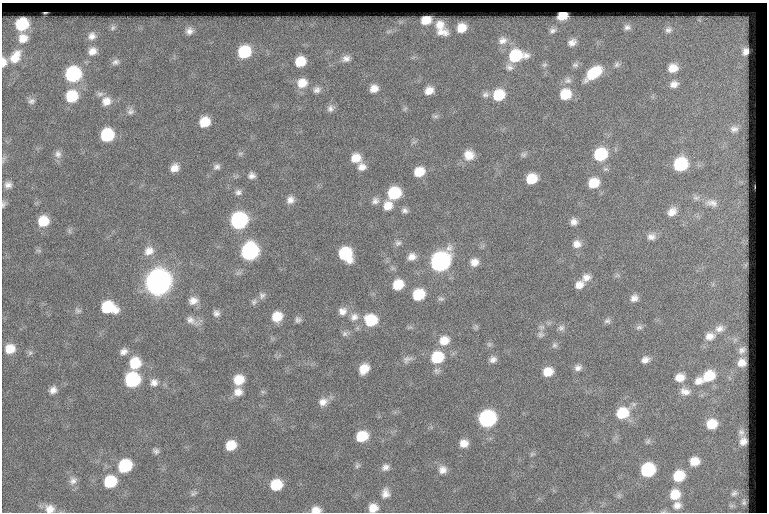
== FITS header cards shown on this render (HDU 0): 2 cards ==
NAXIS1  =                  765
NAXIS2  =                  510

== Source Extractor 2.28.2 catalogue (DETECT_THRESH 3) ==
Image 765 x 510 px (HDU 0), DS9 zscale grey, 1 PNG px = 1 image px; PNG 769 x 514 px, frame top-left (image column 1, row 510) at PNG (2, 3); no overlay
Background 55.7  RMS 6.6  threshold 19.9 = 3 sigma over >= 5 px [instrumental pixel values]
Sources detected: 176; all 176 listed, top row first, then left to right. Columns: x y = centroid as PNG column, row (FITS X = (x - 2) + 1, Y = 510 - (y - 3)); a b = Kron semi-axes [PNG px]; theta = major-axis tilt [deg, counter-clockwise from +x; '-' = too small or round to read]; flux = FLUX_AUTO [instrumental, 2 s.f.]
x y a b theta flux
562 16 8 6 19 7400
426 20 8 6 21 5200
699 20 7 4 -34 700
22 24 9 8 - 17000
440 25 7 6 - 2300
627 27 10 8 1 2200
113 28 9 7 45 1700
462 28 7 7 - 4700
668 30 11 10 - 2600
189 31 11 10 - 3100
552 31 5 4 - 710
442 32 9 5 -8 2200
92 36 11 10 - 3300
23 38 7 6 - 3100
502 41 5 4 - 1300
572 42 6 5 - 2100
92 51 12 11 - 4100
745 51 7 6 - 3000
244 52 11 10 - 24000
516 56 12 8 10 20000
15 57 11 7 59 5200
346 58 12 10 20 3000
300 61 10 9 - 10000
3 62 7 4 88 2900
115 62 11 8 16 2100
617 64 9 8 - 1500
575 65 9 6 9 1000
509 67 10 6 -13 1300
673 68 12 11 - 6800
593 73 17 9 38 18000
73 74 10 10 - 56000
568 80 10 9 - 1800
302 83 12 11 - 6700
674 84 13 10 13 3700
374 88 8 8 - 3700
317 90 10 9 - 2200
429 91 8 7 - 4200
100 94 10 6 0 1500
485 94 10 8 4 1700
565 94 11 10 - 11000
499 95 11 9 30 14000
72 96 12 11 - 16000
31 101 9 8 - 1600
106 101 12 11 - 4500
330 109 10 8 80 1900
405 109 8 4 53 730
130 111 9 9 - 1800
435 116 9 5 -2 1100
204 122 9 8 - 9200
734 129 13 11 13 3500
107 135 10 9 - 25000
240 153 8 4 8 790
58 154 11 9 -90 2200
523 154 8 8 - 1300
600 154 11 10 - 25000
469 155 12 12 - 5800
356 158 11 10 - 6300
3 160 11 3 80 900
680 164 11 10 - 33000
217 167 9 7 27 1600
362 167 10 9 - 3200
174 168 9 8 - 3900
419 172 10 9 - 8300
251 176 8 7 - 2000
531 179 9 8 - 11000
594 183 10 9 - 9600
8 185 9 8 - 2300
238 192 9 7 8 1700
394 193 11 9 33 23000
696 198 10 7 -7 2100
290 200 10 9 - 2800
375 201 11 9 26 2300
712 203 20 11 -8 5700
3 204 9 5 76 1100
388 206 12 11 - 5300
405 210 8 7 - 1600
672 212 13 10 41 4100
239 220 11 10 - 79000
43 221 10 9 - 10000
574 222 8 7 - 2400
69 231 7 4 -89 880
651 237 12 9 5 2700
398 243 9 8 - 1500
577 244 10 10 - 3300
39 251 8 3 -19 710
149 251 13 12 - 4500
250 251 11 10 - 92000
345 254 12 10 -55 26000
412 257 10 8 29 3200
440 262 12 10 46 160000
474 262 9 9 - 3600
586 277 11 9 25 3100
158 282 12 11 - 550000
398 285 9 8 - 10000
579 285 11 9 31 3600
262 295 9 9 - 1700
418 295 10 8 35 16000
634 298 9 8 - 2500
441 299 9 5 -1 1000
193 301 11 9 10 3600
254 302 10 7 59 1400
108 307 13 9 -14 21000
78 311 9 6 -19 1300
342 311 11 10 - 3300
216 313 8 8 - 1800
277 317 10 9 - 8200
354 317 12 11 - 3500
191 320 17 9 -33 3500
298 320 8 8 - 1400
371 320 12 11 - 16000
607 321 9 6 24 1300
476 327 8 4 45 720
639 327 9 6 8 1200
561 328 9 8 - 1700
720 329 14 10 11 3800
345 334 8 8 - 1400
541 334 10 9 - 1700
710 336 14 11 15 4900
444 340 12 10 21 6000
489 344 6 6 - 900
554 345 8 7 - 1200
10 349 10 9 - 6800
742 350 7 6 - 2100
124 351 10 8 29 2500
30 353 7 6 - 1000
437 357 12 10 31 19000
407 359 13 8 27 2000
493 359 9 8 - 2000
645 360 9 7 22 2400
135 363 13 11 71 13000
742 363 8 7 - 3900
578 368 9 7 19 2000
364 369 10 8 52 6600
548 372 9 8 - 6500
709 376 15 12 33 13000
680 377 11 9 11 5100
132 380 10 10 - 44000
239 380 10 9 - 8700
699 381 11 11 - 4100
154 382 11 10 - 3000
53 390 10 9 - 2700
238 392 11 10 - 4000
263 392 6 4 -18 680
685 392 14 10 -11 3900
323 402 12 10 23 3700
622 413 12 10 24 14000
487 419 11 10 - 77000
712 424 11 10 - 10000
741 432 13 9 85 2300
362 436 11 9 27 12000
648 441 8 5 31 1000
743 441 8 6 65 3200
464 443 9 8 - 4500
231 445 10 8 37 8900
156 451 8 6 -34 1400
532 454 6 5 - 760
694 461 11 10 - 6200
125 466 11 9 41 24000
357 466 8 5 49 1000
385 467 10 8 25 2200
443 470 11 11 - 3400
648 470 10 9 - 33000
679 476 11 10 - 13000
73 481 12 10 48 2700
110 481 11 10 - 18000
276 485 10 9 - 13000
194 493 10 5 32 1200
385 493 12 10 -88 3300
734 493 12 9 20 2700
675 494 11 11 - 8600
744 502 10 6 -86 1300
677 505 11 9 20 3100
732 506 10 7 -11 1500
373 508 9 8 - 5200
50 509 13 11 -21 4500
316 510 10 7 0 3900
At the frame edge (FLAGS 8, measured only in part): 5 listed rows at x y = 3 62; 3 204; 373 508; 50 509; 316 510